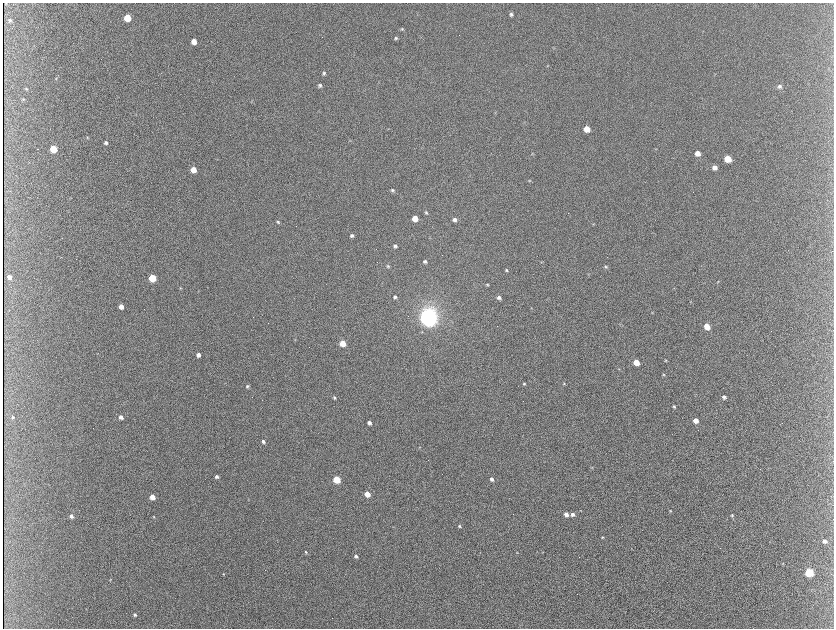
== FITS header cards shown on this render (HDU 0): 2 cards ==
NAXIS1  =                 1663 / length of data axis 1
NAXIS2  =                 1252 / length of data axis 2

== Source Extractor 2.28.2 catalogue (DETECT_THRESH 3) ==
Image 1663 x 1252 px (HDU 0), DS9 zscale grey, zoomed out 1/2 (1 PNG px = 2 x 2 image px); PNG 836 x 630 px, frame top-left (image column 2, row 1251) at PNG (3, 3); no overlay
Background 379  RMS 15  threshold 45.5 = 3 sigma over >= 5 px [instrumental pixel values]
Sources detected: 107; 15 cannot appear on this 1/2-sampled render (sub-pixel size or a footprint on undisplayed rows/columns) and are not listed; the other 92 listed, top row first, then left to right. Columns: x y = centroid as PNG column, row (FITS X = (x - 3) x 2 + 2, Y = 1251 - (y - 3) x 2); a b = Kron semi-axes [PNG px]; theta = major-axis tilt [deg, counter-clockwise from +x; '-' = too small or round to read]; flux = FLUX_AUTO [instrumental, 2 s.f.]
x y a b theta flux
511 14 4 4 - 6.7e+03
127 18 5 4 - 9.4e+04
10 20 5 4 - 5.3e+03
402 29 4 4 - 3.4e+03
396 38 4 4 - 5.1e+03
194 41 5 4 - 3.0e+04
324 73 4 4 - 5.3e+03
56 79 4 3 - 2.2e+03
320 85 5 5 - 6.5e+03
780 86 6 5 - 8.2e+03
26 89 4 3 - 2.9e+03
23 99 5 4 - 3.7e+03
587 129 5 4 - 4.9e+04
87 137 5 3 - 3.5e+03
106 143 4 4 - 7.9e+03
38 149 2 1 - 1.4e+03
53 149 5 4 - 9.9e+04
697 153 5 4 - 2.4e+04
533 154 4 3 - 2.5e+03
728 159 5 5 - 6.6e+04
714 167 4 4 - 1.6e+04
193 170 4 4 - 4.8e+04
529 181 4 4 - 3.0e+03
392 190 4 4 - 5.0e+03
426 212 4 4 - 4.6e+03
415 218 4 4 - 4.7e+04
455 220 4 4 - 1.2e+04
278 222 4 3 - 4.5e+03
593 224 4 2 - 2.0e+03
352 236 4 4 - 6.9e+03
395 246 4 3 - 7.1e+03
425 261 4 4 - 6.3e+03
542 261 4 3 - 2.5e+03
388 266 5 4 - 4.3e+03
606 267 4 4 - 4.4e+03
506 270 4 4 - 4.4e+03
9 277 4 3 - 1.4e+04
152 278 4 4 - 1.3e+05
718 282 4 3 - 2.6e+03
487 284 4 3 - 3.2e+03
180 288 4 2 - 1.9e+03
674 288 3 3 - 1.8e+03
395 297 5 4 - 6.8e+03
499 297 5 4 - 1.0e+04
121 306 4 4 - 2.5e+04
531 308 3 3 - 1.9e+03
652 313 3 2 - 1.7e+03
428 318 6 6 - 3.3e+06
707 326 5 4 - 3.3e+04
422 332 4 4 - 3.0e+03
343 343 4 4 - 6.5e+04
97 354 3 3 - 1.7e+03
198 355 4 3 - 1.4e+04
666 360 4 3 - 2.5e+03
636 362 4 4 - 5.3e+04
619 369 3 3 - 1.8e+03
663 375 4 3 - 2.8e+03
564 383 4 3 - 2.1e+03
524 384 3 3 - 3.9e+03
247 386 4 3 - 4.6e+03
724 397 4 3 - 7.6e+03
334 398 4 3 - 4.2e+03
674 406 3 3 - 4.2e+03
121 417 4 4 - 1.4e+04
13 418 4 4 - 5.2e+03
695 420 4 4 - 2.4e+04
369 423 4 3 - 8.4e+03
263 441 4 3 - 7.7e+03
420 447 3 2 - 1.7e+03
592 467 3 2 - 1.7e+03
216 477 4 3 - 6.3e+03
337 479 4 4 - 1.3e+05
492 479 4 3 - 9.5e+03
367 494 4 4 - 5.5e+04
152 497 4 3 - 4.1e+04
670 511 3 3 - 2.3e+03
566 514 4 4 - 1.6e+04
572 514 4 4 - 9.9e+03
732 515 4 3 - 3.9e+03
71 516 4 4 - 1.3e+04
153 517 4 3 - 2.4e+03
459 526 4 3 - 4.4e+03
602 537 4 3 - 2.9e+03
825 541 5 4 - 1.1e+04
306 552 4 3 - 3.4e+03
517 552 4 2 - 1.7e+03
356 556 4 4 - 6.7e+03
782 563 3 2 - 1.7e+03
809 572 5 4 - 2.3e+05
224 574 4 3 - 2.2e+03
110 579 3 2 - 1.9e+03
135 615 4 3 - 6.5e+03
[15 sub-pixel or undisplayed-footprint detections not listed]